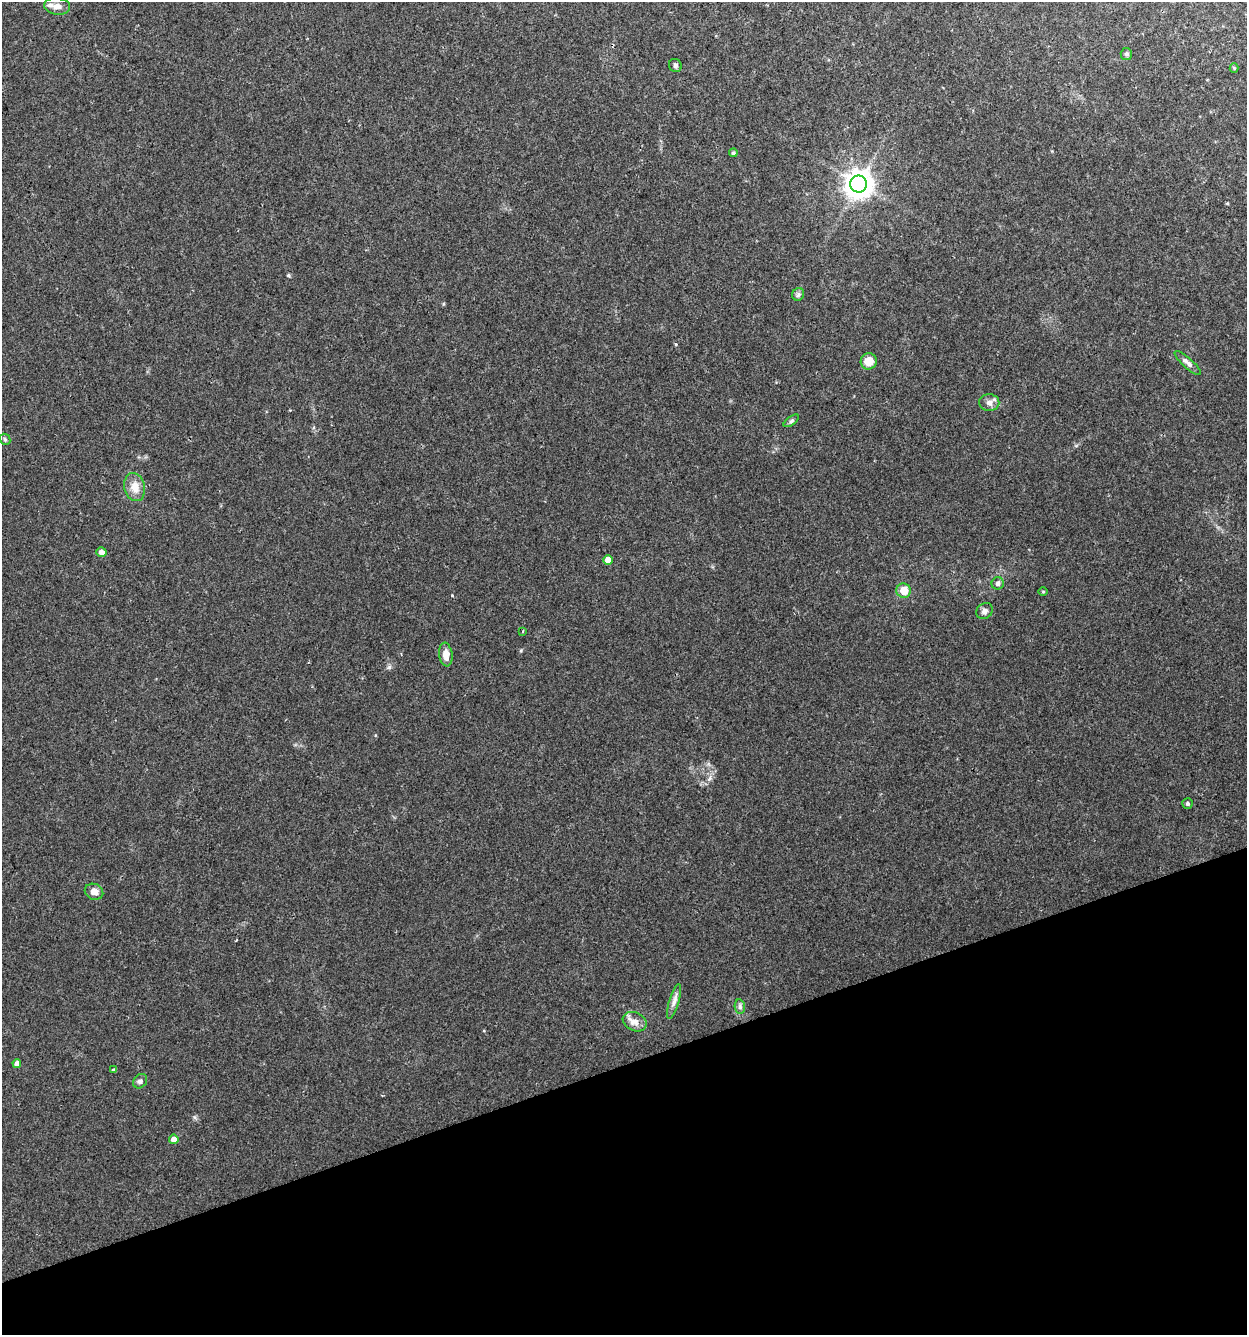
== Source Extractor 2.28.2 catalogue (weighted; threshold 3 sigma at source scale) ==
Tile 14 of 4 x 4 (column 2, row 4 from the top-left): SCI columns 1305-2549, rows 1-1333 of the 5150 x 5332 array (HDU 1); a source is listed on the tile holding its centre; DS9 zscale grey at full resolution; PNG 1249 x 1337 px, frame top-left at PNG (2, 2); each listed source drawn as its Kron ellipse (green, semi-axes under 4 px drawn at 4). Shown black and unused: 20% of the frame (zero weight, under 2 of 3 exposures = <1% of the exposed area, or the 3 px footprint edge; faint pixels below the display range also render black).
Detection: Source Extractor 2.28.2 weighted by HDU 2 'WHT'; one run over the whole footprint, this tile lists its part. Background 0.0449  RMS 0.0057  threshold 0.0255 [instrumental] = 3 sigma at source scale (4.5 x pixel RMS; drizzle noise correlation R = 1.50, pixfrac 1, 0.0396/0.0396 arcsec/px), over >= 5 px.
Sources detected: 30; all 30 listed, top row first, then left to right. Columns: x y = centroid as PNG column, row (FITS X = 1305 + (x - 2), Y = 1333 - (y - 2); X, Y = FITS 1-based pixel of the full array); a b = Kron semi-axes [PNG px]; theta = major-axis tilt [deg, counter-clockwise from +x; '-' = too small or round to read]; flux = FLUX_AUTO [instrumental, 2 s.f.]
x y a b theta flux
57 6 13 8 -8 3.4
1126 54 6 5 - 0.94
675 65 7 6 - 1.2
1234 68 4 4 - 0.59
733 153 4 4 - 1.1
859 184 8 8 - 640
798 294 6 6 - 1.2
869 361 8 8 - 5.9
1188 363 17 5 -42 2.5
989 403 10 8 -2 2.6
791 421 9 4 36 1
5 439 6 5 - 0.78
135 487 14 10 -75 5.5
101 552 5 5 - 2
608 560 5 4 - 4.3
998 583 6 6 - 1.6
904 591 7 7 - 7
1043 592 5 3 - 0.54
984 611 9 7 33 1.8
523 631 4 2 - 0.53
446 655 12 6 -82 4.3
1187 804 5 5 - 1.1
94 892 9 7 -25 3.1
674 1001 18 5 74 2.6
740 1007 7 5 -80 1.3
635 1022 12 9 -23 3.6
17 1063 4 4 - 2.2
114 1070 3 3 - 1.3
140 1081 8 6 49 1.4
174 1139 5 4 - 3.9